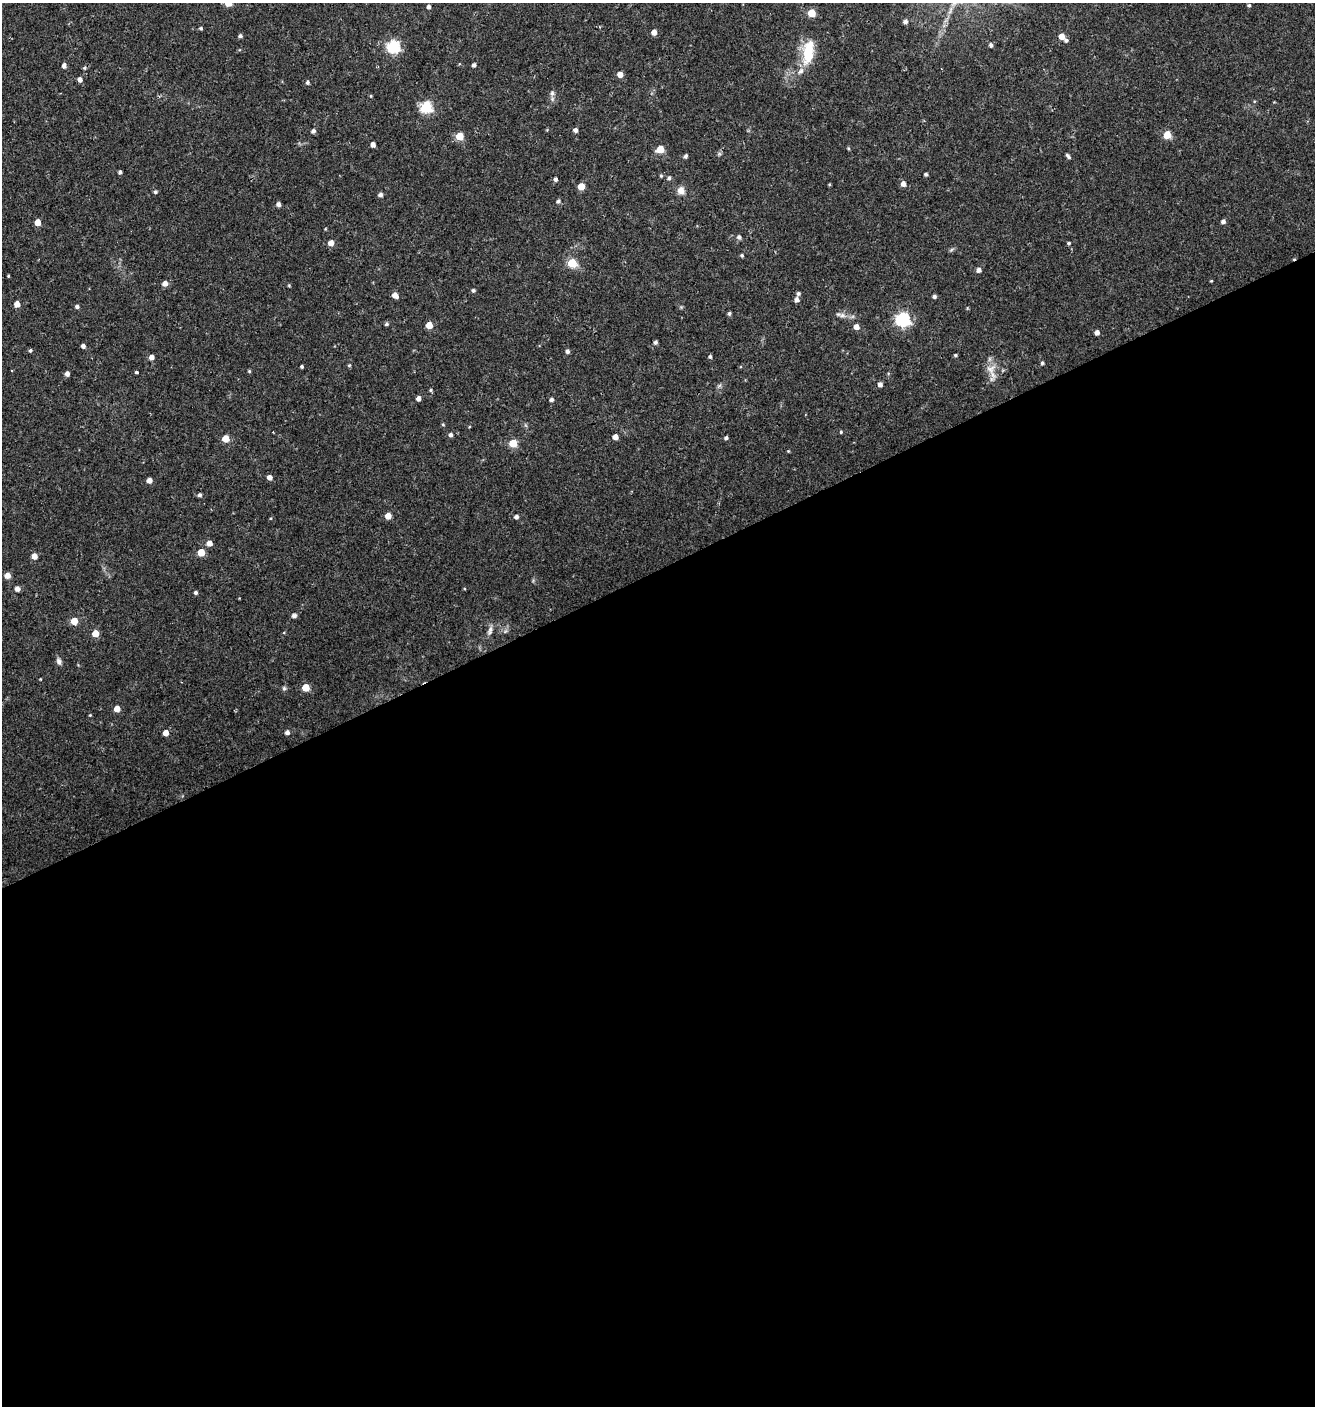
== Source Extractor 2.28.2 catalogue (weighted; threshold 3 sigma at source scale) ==
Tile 15 of 4 x 4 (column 3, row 4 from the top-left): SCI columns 2707-4019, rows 1-1404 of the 5473 x 5615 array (HDU 1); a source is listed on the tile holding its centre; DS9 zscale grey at full resolution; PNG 1317 x 1408 px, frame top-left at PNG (2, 3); no overlay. Shown black and unused: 60% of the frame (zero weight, under 2 of 3 exposures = <1% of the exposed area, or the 3 px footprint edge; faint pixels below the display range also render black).
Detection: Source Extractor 2.28.2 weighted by HDU 2 'WHT'; one run over the whole footprint, this tile lists its part. Background 0.0247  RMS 0.0041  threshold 0.0186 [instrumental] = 3 sigma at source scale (4.5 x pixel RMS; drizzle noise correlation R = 1.50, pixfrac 1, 0.0396/0.0396 arcsec/px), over >= 5 px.
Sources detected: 123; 1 inside a brighter listed object's ellipse — not listed separately; the other 122 listed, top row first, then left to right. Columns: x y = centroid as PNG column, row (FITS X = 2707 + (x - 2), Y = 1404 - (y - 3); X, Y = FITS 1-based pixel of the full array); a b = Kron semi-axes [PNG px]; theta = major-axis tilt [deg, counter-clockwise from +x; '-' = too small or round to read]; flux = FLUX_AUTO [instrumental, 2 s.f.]
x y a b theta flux
228 3 5 5 - 8.8
1249 5 4 4 - 0.66
429 7 4 4 - 1.4
811 13 5 5 - 11
905 21 5 5 - 1.5
201 28 4 4 - 0.64
654 32 5 4 - 2.8
240 36 4 4 - 1
1062 36 5 5 - 4.4
1066 40 5 4 - 0.89
991 45 5 4 - 1.1
393 47 6 6 - 54
808 52 29 12 81 15
474 65 4 4 - 1.1
64 66 5 4 - 1.6
84 68 5 5 - 0.53
620 74 5 5 - 3.3
80 79 4 4 - 2.1
307 82 5 5 - 0.93
552 93 9 6 90 1.3
371 96 5 3 - 0.37
426 107 6 6 - 40
575 130 5 4 - 1.5
313 131 5 4 - 1.2
1167 135 5 5 - 12
460 136 5 5 - 10
373 145 4 4 - 2
848 148 4 4 - 0.47
660 149 5 5 - 9.6
719 154 6 5 - 0.69
685 156 5 4 - 0.96
1068 156 7 4 -51 0.96
120 172 4 3 - 0.9
926 174 4 3 - 0.79
661 176 4 4 - 0.47
669 178 6 4 80 0.8
555 179 4 4 - 1.1
903 184 5 5 - 2.3
829 185 5 3 - 0.37
581 186 5 5 - 6.9
681 190 9 8 - 3
155 192 4 4 - 0.83
380 195 5 5 - 1.4
558 201 5 5 - 1.1
278 204 4 4 - 1.5
1223 221 4 4 - 1.4
37 222 5 4 - 4.7
739 237 5 5 - 1.2
331 243 5 4 - 3.5
1069 243 5 4 - 0.57
951 250 7 4 19 0.67
742 255 4 4 - 0.62
572 263 5 5 - 16
979 270 5 4 - 1.9
8 276 4 3 - 0.32
1211 281 3 3 - 0.37
165 284 5 5 - 2.5
289 286 5 3 - 0.39
473 290 4 4 - 0.77
798 293 5 4 - 0.89
395 295 6 4 -39 3
934 297 4 4 - 1.1
796 300 5 5 - 1.7
17 304 5 4 - 3.7
77 307 4 4 - 1.2
729 313 4 4 - 0.81
842 315 9 6 2 1.8
903 319 6 6 - 72
386 324 5 4 - 0.7
429 325 5 5 - 6.3
856 327 5 4 - 2.8
1097 333 4 4 - 2.2
655 342 4 4 - 0.97
83 346 4 4 - 1.4
30 351 5 4 - 0.66
567 351 4 4 - 1.2
955 355 4 4 - 0.63
710 356 4 4 - 0.78
151 357 5 5 - 2.3
1042 363 4 4 - 0.71
349 365 5 4 - 0.49
302 367 3 3 - 0.62
990 369 16 11 28 4.3
12 371 3 2 - 0.32
249 371 4 4 - 0.49
136 372 3 3 - 2.3
67 374 5 4 - 1.7
880 384 4 4 - 1.9
719 386 8 4 45 0.84
431 390 4 4 - 0.59
418 398 4 4 - 2
551 400 5 4 - 1.1
443 424 4 4 - 0.46
841 432 4 3 - 0.48
450 435 5 5 - 1.2
615 437 5 4 - 2.9
726 438 5 4 - 0.91
226 439 5 5 - 7.7
513 443 5 5 - 13
788 451 4 4 - 0.38
270 477 5 5 - 2
149 480 4 4 - 2.8
199 495 4 4 - 1
388 516 5 4 - 4.7
516 517 4 4 - 1.4
209 543 5 5 - 3
201 552 5 5 - 9.3
34 556 5 5 - 3.4
7 575 5 5 - 3.8
17 589 5 5 - 2.2
196 592 4 4 - 0.88
294 615 7 5 3 1.1
74 621 5 5 - 7.2
490 630 14 6 74 1.8
95 633 5 5 - 6.8
59 661 8 6 -66 1.5
306 687 5 5 - 10
284 688 6 5 - 0.74
117 709 5 4 - 4.7
90 715 4 3 - 0.35
287 732 5 4 - 1.5
166 733 4 4 - 3.7
Isophote crosses this tile's border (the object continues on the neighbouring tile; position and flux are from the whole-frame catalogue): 1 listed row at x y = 228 3